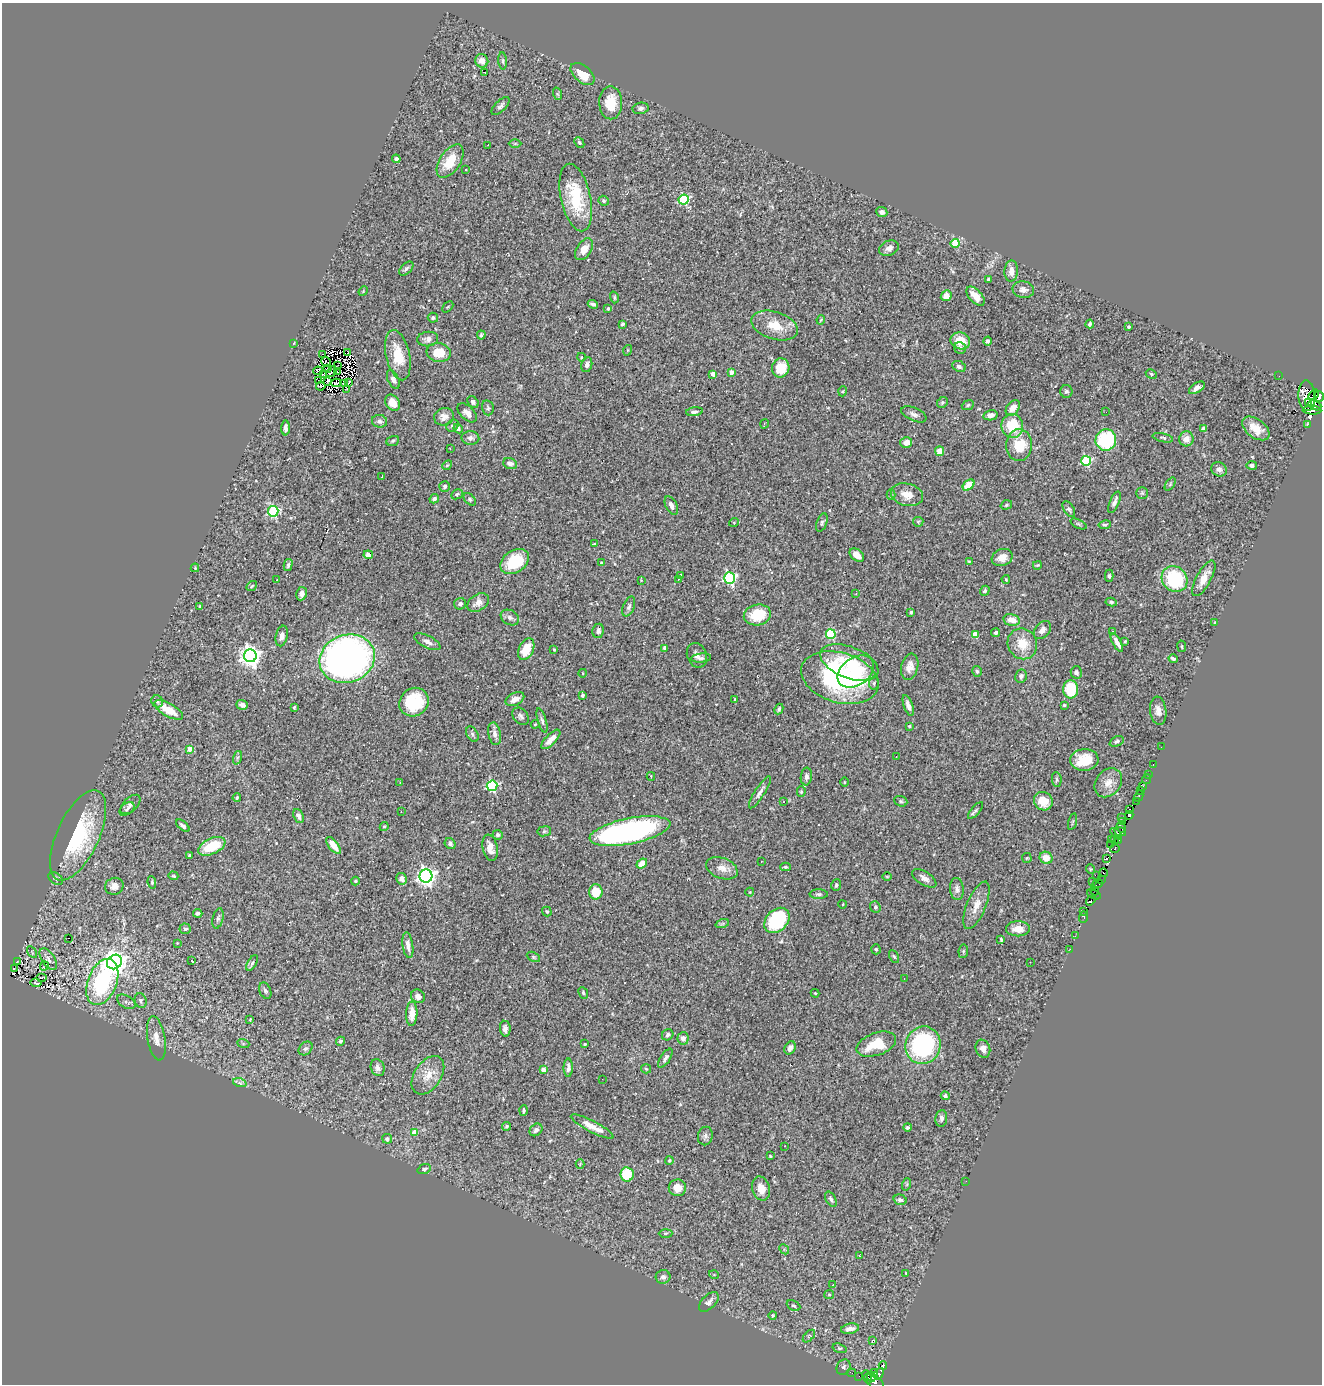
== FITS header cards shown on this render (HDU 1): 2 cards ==
NAXIS1  =                 1320
NAXIS2  =                 1382

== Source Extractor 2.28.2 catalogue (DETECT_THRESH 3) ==
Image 1320 x 1382 px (HDU 1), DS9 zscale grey, 1 PNG px = 1 image px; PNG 1324 x 1386 px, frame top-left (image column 1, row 1382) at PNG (2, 3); each listed source drawn as its Kron ellipse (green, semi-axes under 4 px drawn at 4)
Background 0.48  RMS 0.022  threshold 0.0661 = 3 sigma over >= 5 px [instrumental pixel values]
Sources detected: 420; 8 with non-positive FLUX_AUTO (blend fragments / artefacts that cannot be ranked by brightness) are neither listed nor drawn; the other 412 listed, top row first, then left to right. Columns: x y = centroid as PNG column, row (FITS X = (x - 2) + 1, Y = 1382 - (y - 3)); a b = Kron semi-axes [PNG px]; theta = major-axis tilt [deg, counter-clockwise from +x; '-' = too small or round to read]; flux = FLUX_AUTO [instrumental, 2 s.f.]
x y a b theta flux
482 61 7 6 - 13
503 61 8 3 -86 2.4
484 72 3 2 - 26
582 74 14 8 -41 27
558 94 6 4 -70 1.9
611 103 16 11 -89 34
500 106 11 5 46 4.2
641 108 8 5 9 4.1
579 143 6 4 -49 2.2
515 144 6 4 0 2
488 145 2 2 - 0.73
396 159 4 4 - 4.4
450 161 19 10 56 36
465 169 3 2 - 1.9
576 198 34 15 -77 79
684 200 5 5 - 150
604 201 5 4 - 2.3
882 212 5 5 - 5.8
955 243 4 4 - 70
889 248 10 7 25 7.2
584 249 12 7 56 16
406 269 8 5 44 3.9
1011 271 10 7 88 10
988 279 4 3 - 3.2
1023 290 11 8 -12 7.8
363 291 5 4 - 1.6
946 296 6 5 - 15
975 296 11 6 -48 18
614 297 6 4 -74 2.4
593 304 5 3 - 4.4
448 307 6 2 45 1.3
608 309 3 3 - 2.7
433 318 5 5 - 2.7
821 320 5 3 - 1.8
622 324 4 3 - 2.7
1090 324 4 3 - 3.6
775 326 24 13 -18 33
1128 327 3 3 - 2.9
481 335 4 3 - 2.4
428 339 10 7 7 7.5
960 341 10 8 -20 29
987 341 4 4 - 3.1
294 343 4 2 - 0.89
960 348 6 5 - 4
628 350 5 3 - 1.2
348 352 3 2 - 2.2
439 353 12 9 -8 29
322 354 3 2 - 4.7
398 355 26 12 -77 36
581 357 4 3 - 1.2
326 362 5 3 - 0.32
338 365 2 2 - 1.1
587 365 7 5 76 4.8
959 366 7 5 -25 3.8
327 368 3 2 - 1.5
781 368 9 8 - 27
318 371 5 2 - 2.2
337 371 2 2 - 0.99
331 372 6 2 51 2.2
732 372 4 4 - 17
713 374 4 4 - 12
1151 374 6 4 -27 2.4
323 375 3 2 - 1.1
1279 376 3 2 - 1.5
393 379 10 5 -65 6.8
319 381 3 2 - 0.2
327 381 3 2 - 1.5
349 382 3 2 - 0.97
336 383 5 2 - 1
344 383 3 3 - 3.7
321 386 5 2 - 2.9
1197 388 9 5 33 7.7
347 389 2 2 - 1.3
843 391 5 3 - 1.5
1066 391 6 6 - 3.1
1314 395 6 3 45 440
1307 396 15 8 -87 1300
1319 396 5 4 - 600
473 402 7 5 -53 3.7
942 402 6 5 - 2.4
392 403 9 6 -55 15
1308 403 4 3 - 300
968 405 6 4 22 2.5
1315 405 7 5 -24 930
488 408 7 5 -76 3.1
1013 408 9 6 52 14
1312 410 9 4 -1 1400
694 412 8 4 7 4.3
1106 412 2 2 - 5.7
467 413 12 7 -43 9.2
914 414 13 6 -24 6.6
990 415 7 5 12 7.3
444 417 10 8 19 11
379 421 8 6 -12 4.8
764 424 5 3 - 1.2
1307 424 3 3 - 29
452 426 6 5 - 3.4
1012 426 12 10 -82 51
285 428 7 3 90 4.9
458 428 5 4 - 3.8
1204 428 4 3 - 4.4
1256 428 16 9 -36 20
470 438 9 7 -1 6.4
1163 438 10 4 -13 3
1186 439 7 7 - 12
1106 440 10 10 - 120
393 441 6 5 - 2.3
906 443 6 5 - 9
1019 445 16 13 87 45
450 449 3 2 - 1.4
940 451 5 4 - 16
1086 461 5 5 - 120
510 464 7 5 -19 7.6
447 465 5 4 - 1.9
1252 465 5 4 - 4.5
1219 469 8 7 - 5.7
382 477 3 2 - 1.2
1170 484 7 4 54 2.3
969 485 7 4 43 32
445 486 5 5 - 3.4
1142 493 6 6 - 2.9
457 494 6 5 - 2.5
891 495 5 4 - 1.8
907 495 16 11 -14 18
434 499 5 4 - 5.1
470 499 7 5 -46 2.8
1114 502 11 4 67 7.4
1006 505 6 4 18 2.2
671 506 10 5 -64 7.4
1069 509 9 5 -59 4
273 511 5 5 - 180
734 522 5 3 - 1.2
822 522 9 5 70 3.2
918 522 5 5 - 2
1078 524 8 3 -27 2.4
1105 525 6 4 8 2.3
594 544 3 2 - 1.2
368 555 4 4 - 8.8
857 555 8 5 -40 11
1002 557 11 8 21 14
969 561 3 2 - 1.1
515 562 15 11 35 54
601 562 3 2 - 1.2
288 565 6 4 76 2.8
1037 565 4 3 - 1.5
195 568 4 3 - 1.2
681 575 3 3 - 1.9
1109 576 6 4 90 2.6
729 578 5 5 - 230
1204 578 20 7 61 17
277 579 2 2 - 1
678 579 3 2 - 3.4
1006 579 4 3 - 1.5
1174 579 14 12 -45 110
641 580 3 3 - 0.93
252 586 6 4 38 1.9
985 591 5 4 - 2.9
856 593 3 2 - 0.77
301 594 7 5 82 6.8
1111 602 5 4 - 2.7
478 603 12 8 35 12
460 604 6 5 - 4.4
629 606 10 5 69 4.6
200 607 4 3 - 3
911 612 4 3 - 2.3
757 615 13 10 12 44
510 618 10 7 -32 6.2
1012 620 8 5 -12 16
1215 622 4 2 - 0.95
1042 630 10 7 49 8.2
598 631 7 5 80 4.8
1112 631 3 2 - 1.1
996 633 4 4 - 3.7
831 634 5 5 - 110
975 635 4 4 - 29
282 636 10 6 77 8.5
1125 641 3 2 - 1.4
427 642 14 6 -27 8.2
1117 642 10 3 -61 7.8
1022 644 16 14 -61 29
1182 646 6 3 -81 1.6
665 648 4 4 - 8.6
526 649 11 7 63 31
554 649 4 3 - 1.8
697 655 12 9 -67 8.4
250 656 6 6 - 1100
701 658 10 4 6 3.9
347 659 28 24 20 770
1173 659 5 3 - 3.4
849 662 31 15 -21 57
910 667 13 8 76 11
977 671 5 4 - 3
856 672 20 13 35 46
1076 672 6 5 - 5.3
583 673 4 3 - 0.96
1021 676 7 6 - 4.7
840 678 39 25 -16 250
874 683 6 5 - 2.6
1071 689 9 7 -89 69
582 695 4 3 - 3.8
515 699 10 6 27 12
735 699 3 2 - 1.4
157 701 6 5 - 3.5
414 702 15 13 38 70
242 705 6 5 - 5.3
908 705 11 4 -70 6.5
1064 705 3 3 - 1.7
294 707 3 3 - 1.7
779 709 5 4 - 2.9
169 710 16 6 -29 29
1158 711 14 8 -83 10
521 716 10 7 -47 4.6
542 721 13 4 -74 4.4
535 724 4 3 - 1.3
909 726 3 3 - 1.3
472 734 8 5 -61 3.7
495 734 11 6 -79 7.9
551 739 12 5 46 13
1117 741 7 4 25 3.1
1161 747 3 2 - 1.1
190 749 4 4 - 15
896 757 3 2 - 2.5
237 758 7 4 71 2.7
1084 760 14 11 4 36
1153 765 3 2 - 4.3
1149 774 3 2 - 6.6
651 776 4 3 - 1.7
806 776 9 5 84 5.4
1057 779 7 4 -84 2.9
1146 779 5 2 - 6.6
400 782 2 2 - 1.1
844 782 5 3 - 1.2
1108 783 16 12 53 17
492 786 5 5 - 180
1143 786 4 3 - 30
1141 790 3 2 - 12
760 792 18 5 58 6.9
801 792 5 4 - 2
1139 796 6 3 60 21
237 798 4 3 - 1.9
901 801 7 5 -22 2.4
1043 801 10 9 - 25
1136 801 3 2 - 7.7
784 802 4 3 - 1.4
130 804 12 7 43 5.4
127 809 8 5 40 3.3
975 810 10 4 49 3.3
1130 810 3 3 - 120
401 812 3 2 - 1.6
1129 815 4 3 - 67
298 816 7 5 -66 5.2
1121 817 2 2 - 5
1123 821 4 2 - 9.5
1072 822 8 3 75 1.7
183 826 8 4 -40 4.5
384 826 5 3 - 1.6
1121 827 6 4 -55 180
544 831 7 5 8 2.7
630 831 41 13 11 420
1120 832 6 3 -25 72
1116 834 7 3 -44 190
78 835 49 21 65 130
498 835 5 5 - 4.4
1111 840 3 2 - 2.4
1115 840 3 2 - 40
1118 841 3 2 - 35
450 844 6 5 - 3.2
333 845 10 5 -52 17
1111 845 2 2 - 71
212 846 14 8 26 49
490 848 13 7 -78 15
1115 849 4 3 - 88
190 855 3 3 - 2.1
1027 858 5 4 - 1.7
1046 858 6 6 - 17
1106 859 3 3 - 120
761 861 2 2 - 0.92
642 864 6 4 40 19
785 867 5 4 - 2.1
722 868 16 10 -21 14
1090 869 5 3 - 1.1
1103 873 4 3 - 330
173 876 5 4 - 1.7
426 876 6 6 - 720
1097 876 3 3 - 250
887 877 4 3 - 1.1
56 878 8 5 -38 3.1
924 878 14 6 -32 8.5
402 879 6 5 - 5.8
1101 879 4 2 - 13
355 881 4 4 - 1.6
1093 881 2 2 - 3.7
152 882 6 4 -83 2.1
1097 884 6 3 29 21
836 885 6 5 - 3.3
114 886 9 8 - 8.4
957 889 11 7 -85 6.3
1095 891 4 2 - 8.4
596 892 7 6 - 31
750 892 4 4 - 1.4
819 894 9 4 0 3.3
1094 894 7 3 -26 9.1
1091 900 5 3 - 240
843 904 4 2 - 1.1
976 905 25 9 68 19
875 907 6 5 - 2.5
1084 911 2 2 - 3.7
547 912 5 4 - 2.5
198 913 4 3 - 2.9
1083 917 5 4 - 27
218 918 10 5 76 3.9
777 920 14 10 44 120
722 924 7 4 19 2.6
185 929 6 5 - 3.6
1018 929 12 7 1 16
1075 936 2 2 - 2
68 938 3 2 - 12
1001 940 4 2 - 2.2
177 943 4 4 - 1.1
408 945 13 5 -82 8.7
876 949 5 4 - 2
1070 949 3 2 - 0.86
963 951 7 5 83 2.1
32 952 6 2 -59 1.2
894 956 7 4 -61 2.2
533 957 7 4 -27 2.2
48 959 12 6 -56 5.9
17 961 3 2 - 0.98
192 961 3 3 - 20
114 962 8 7 - 1400
1030 962 2 2 - 1.1
252 963 9 3 58 2.7
44 966 5 2 - 0.93
14 969 4 2 - 1.1
42 977 5 2 - 0.32
904 978 2 2 - 0.85
102 982 24 14 69 170
36 983 5 3 - 0.17
265 991 8 5 -68 3.9
583 993 6 4 -65 2.8
815 993 4 3 - 1.3
418 996 7 6 - 5.7
141 1001 7 6 - 3.5
126 1002 10 6 -29 5
412 1014 12 5 89 16
250 1019 4 3 - 1.1
505 1029 8 5 -82 7
668 1035 6 5 - 4.7
156 1038 22 9 -80 15
683 1038 6 5 - 8
340 1041 4 4 - 2.4
243 1043 6 4 -19 2.1
585 1044 3 3 - 1.7
876 1044 20 11 19 41
923 1045 19 17 71 200
305 1048 8 6 42 3.7
790 1048 7 5 62 6.8
983 1049 9 7 -69 9.1
665 1058 11 4 56 5.4
378 1068 8 6 -70 6.7
568 1068 9 4 89 6
646 1069 5 4 - 1.7
543 1070 4 4 - 17
428 1075 21 13 56 25
602 1079 2 2 - 1.1
240 1083 7 4 -18 3.1
945 1096 4 4 - 6
523 1110 5 3 - 2.5
941 1118 8 6 83 4.8
507 1126 4 4 - 2.3
592 1126 24 5 -27 21
907 1127 4 4 - 2.7
536 1130 7 5 43 5.2
415 1132 4 4 - 28
705 1136 9 7 77 5
387 1139 5 5 - 4.7
785 1146 3 2 - 1.3
770 1156 3 3 - 1.6
669 1160 4 4 - 2.1
580 1164 4 4 - 1.5
424 1169 7 4 20 2.8
627 1174 7 6 - 44
966 1181 3 2 - 1.2
907 1184 6 4 72 1.6
677 1188 8 8 - 16
761 1189 12 9 -73 16
831 1199 8 5 -60 3.8
900 1200 7 5 -16 3.6
666 1233 7 3 1 2.1
784 1249 5 4 - 1.8
859 1256 3 2 - 1.2
906 1273 3 2 - 1.2
714 1275 5 3 - 1
663 1277 7 7 - 5.4
833 1285 3 2 - 1.2
829 1295 5 4 - 1.9
709 1302 12 6 45 6.4
794 1306 7 5 -27 2.3
773 1315 4 4 - 1.8
850 1329 9 5 10 9.1
809 1336 7 4 45 2.4
873 1340 3 2 - 25
840 1348 7 4 -17 2.3
883 1365 4 3 - 0.81
844 1367 8 6 59 4.4
851 1373 4 2 - 4.1
874 1373 3 2 - 20
879 1374 6 4 53 5.7
859 1376 2 2 - 0.48
867 1377 7 4 -66 52
871 1377 5 3 - 150
874 1382 11 6 -39 420
At the frame edge (FLAGS 8, measured only in part): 1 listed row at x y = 1319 396
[8 non-positive-flux detections neither listed nor drawn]